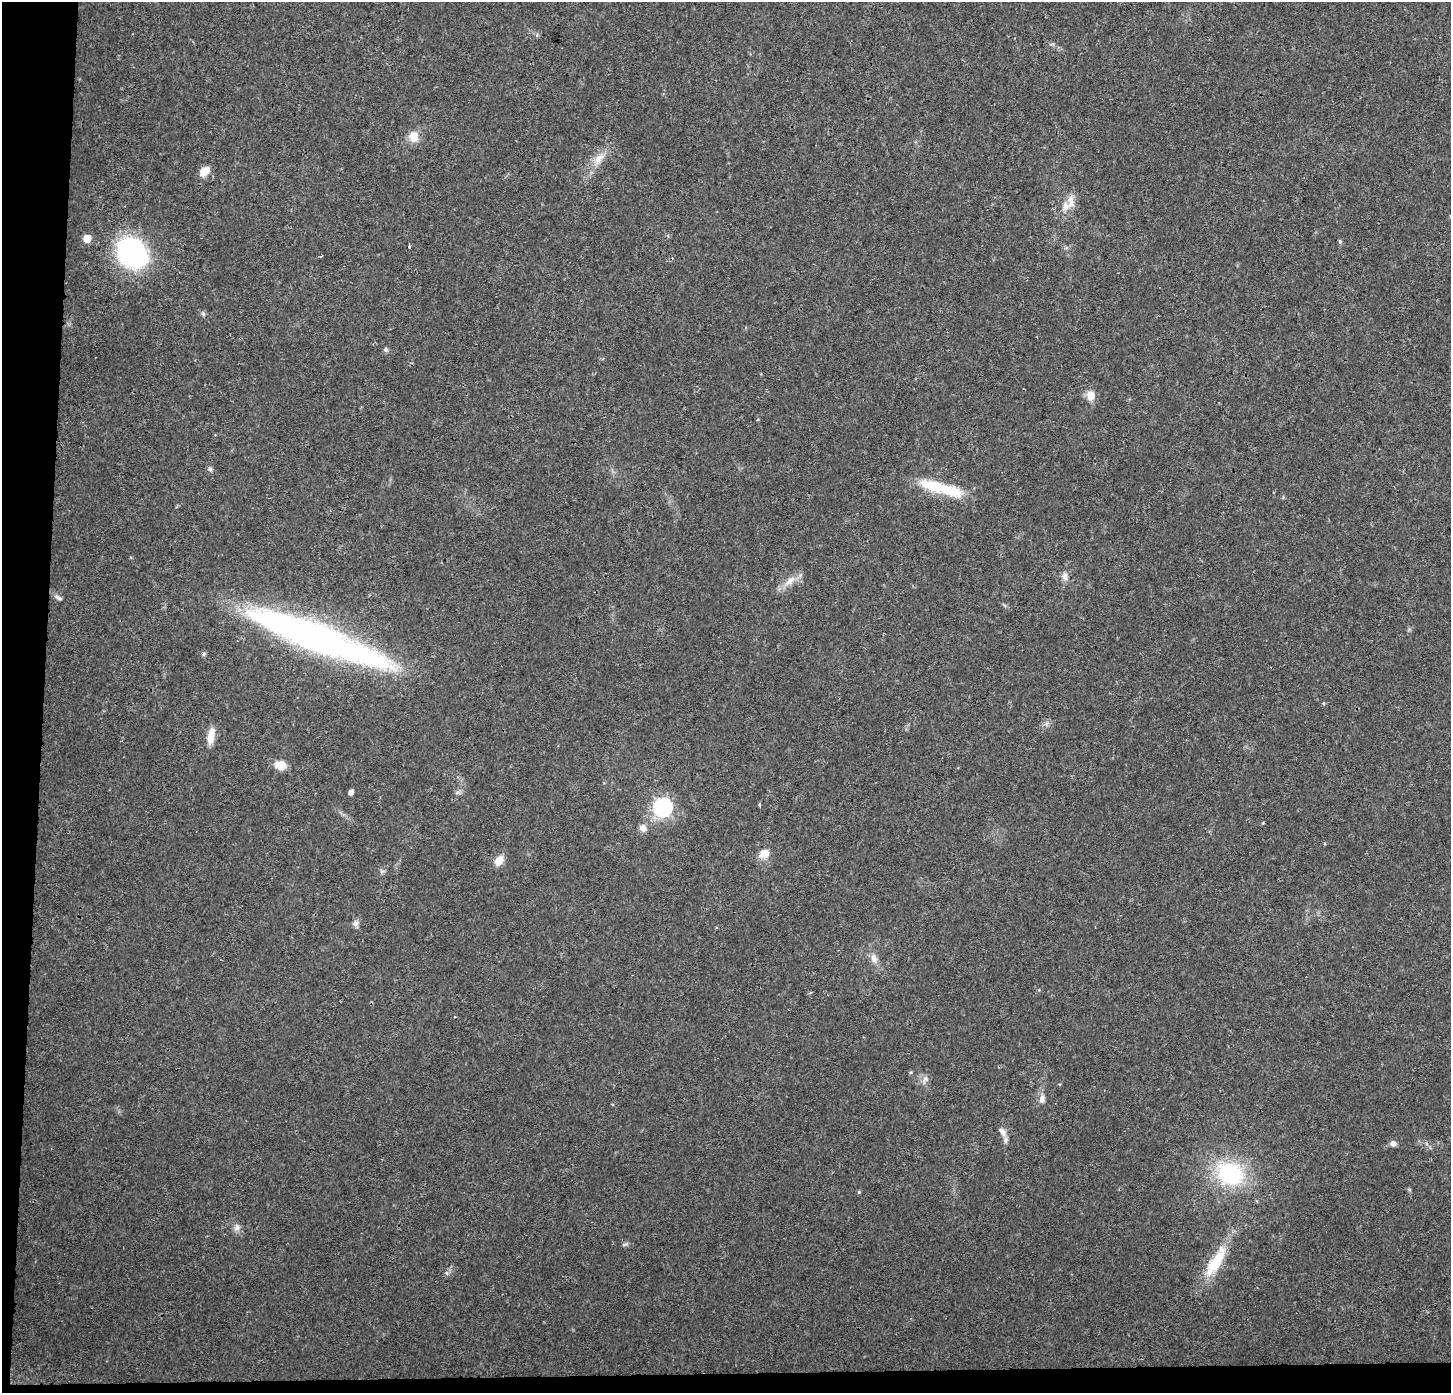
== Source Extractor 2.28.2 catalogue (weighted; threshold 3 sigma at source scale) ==
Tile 7 of 3 x 3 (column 1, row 3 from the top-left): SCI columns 9-1457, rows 214-1604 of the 4354 x 4601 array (HDU 1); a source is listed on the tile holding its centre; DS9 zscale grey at full resolution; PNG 1453 x 1395 px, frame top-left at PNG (2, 2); no overlay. Shown black and unused: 4% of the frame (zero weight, under 3 of 4 exposures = <1% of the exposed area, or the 3 px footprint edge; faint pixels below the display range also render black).
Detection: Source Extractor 2.28.2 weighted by HDU 2 'WHT'; one run over the whole footprint, this tile lists its part. Background 0.0264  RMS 0.0031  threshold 0.014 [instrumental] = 3 sigma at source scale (4.5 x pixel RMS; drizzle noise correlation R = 1.50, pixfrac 1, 0.0396/0.0396 arcsec/px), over >= 5 px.
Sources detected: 46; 2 inside a brighter listed object's ellipse — not listed separately; the other 44 listed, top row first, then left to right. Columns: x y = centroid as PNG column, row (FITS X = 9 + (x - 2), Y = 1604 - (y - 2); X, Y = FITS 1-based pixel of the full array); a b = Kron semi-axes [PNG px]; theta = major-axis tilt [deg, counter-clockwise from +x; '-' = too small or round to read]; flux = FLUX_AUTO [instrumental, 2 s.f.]
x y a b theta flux
413 137 13 12 - 4
599 159 20 11 46 4.4
204 171 12 9 42 3.3
1065 207 13 10 66 3.2
87 239 5 5 - 5.2
1340 241 6 4 -70 0.46
409 246 3 3 - 1.4
132 253 28 22 -44 67
321 256 3 2 - 0.57
203 314 7 5 -45 0.63
386 350 5 5 - 0.89
1090 396 12 10 89 3.1
210 469 7 6 - 0.74
941 488 58 12 -16 15
1065 576 12 8 -83 1.7
790 581 19 9 41 3.6
58 598 12 5 -30 0.96
317 638 141 23 -21 160
204 654 7 4 89 0.53
1047 723 7 5 44 0.83
211 736 20 8 81 4
280 765 11 9 -5 4.5
351 792 5 4 - 1.3
759 805 4 3 - 0.52
663 807 7 7 - 110
1263 823 4 4 - 0.28
643 828 9 8 - 1.8
764 854 11 10 - 3.5
499 860 13 9 51 3
382 871 8 6 0 0.71
356 923 9 7 41 1.2
874 958 14 9 -73 2.3
911 1072 5 4 - 0.36
925 1079 11 7 68 1.4
1042 1099 12 8 86 1.7
1002 1132 12 7 -48 1.7
1393 1143 7 6 - 1.4
1230 1173 31 24 -25 31
1409 1189 6 4 -20 0.38
859 1192 5 4 - 0.38
237 1227 10 8 79 1.5
625 1244 9 4 18 0.57
1216 1262 50 15 59 12
447 1273 6 4 -71 0.52
Overlapping masked pixels (flux is a lower limit): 1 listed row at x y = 317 638